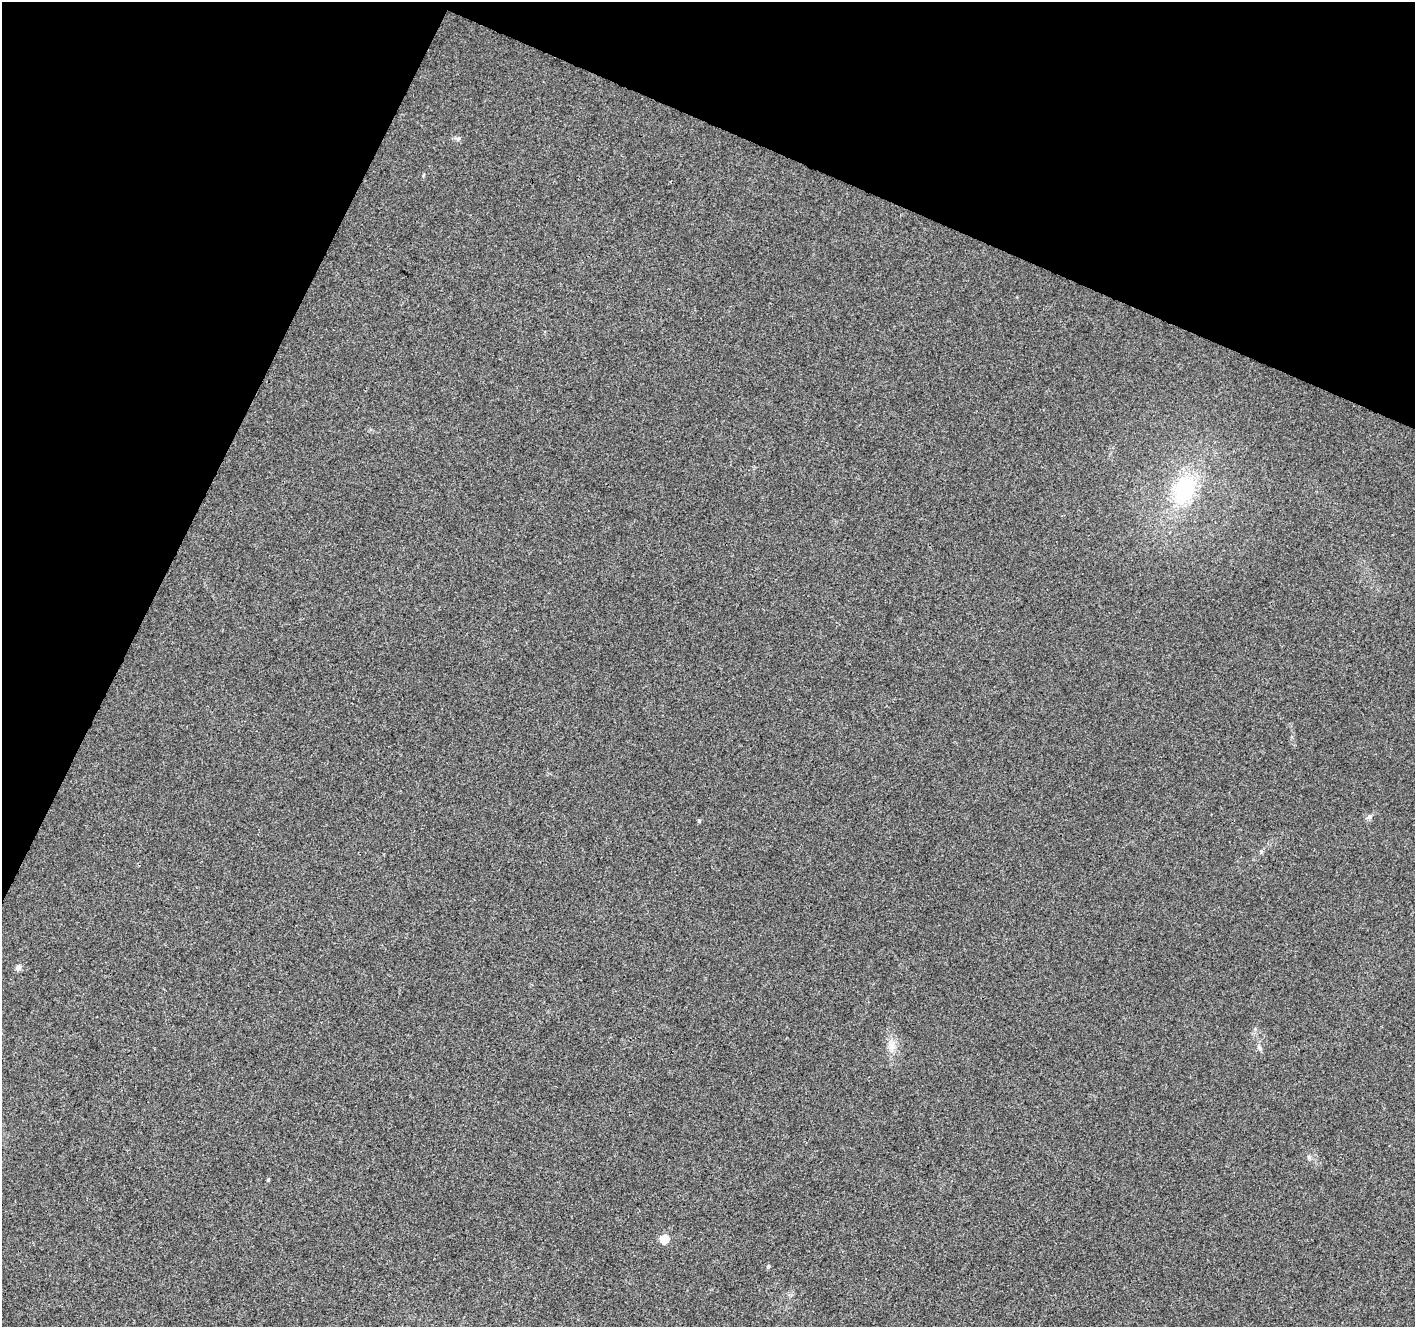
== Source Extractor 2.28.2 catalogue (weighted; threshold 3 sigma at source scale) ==
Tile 2 of 4 x 4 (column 2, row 1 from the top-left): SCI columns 1422-2834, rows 4248-5572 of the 5661 x 5777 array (HDU 1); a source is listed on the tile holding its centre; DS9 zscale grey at full resolution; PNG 1417 x 1329 px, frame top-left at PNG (2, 2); no overlay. Shown black and unused: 22% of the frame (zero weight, under 3 of 4 exposures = <1% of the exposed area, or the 3 px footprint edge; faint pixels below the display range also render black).
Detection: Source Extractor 2.28.2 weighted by HDU 2 'WHT'; one run over the whole footprint, this tile lists its part. Background 0.0134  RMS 0.0039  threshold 0.0176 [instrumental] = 3 sigma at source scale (4.5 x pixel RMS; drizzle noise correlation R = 1.50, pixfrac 1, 0.0396/0.0396 arcsec/px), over >= 5 px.
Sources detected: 10; all 10 listed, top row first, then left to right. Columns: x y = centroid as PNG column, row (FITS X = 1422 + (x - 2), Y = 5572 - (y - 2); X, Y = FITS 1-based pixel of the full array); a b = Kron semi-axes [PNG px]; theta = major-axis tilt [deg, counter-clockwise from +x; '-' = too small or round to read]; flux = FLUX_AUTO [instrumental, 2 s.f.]
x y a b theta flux
458 139 8 5 -15 0.89
1184 489 37 27 64 28
1370 816 7 6 - 1.1
699 821 4 4 - 0.64
18 967 5 5 - 2.3
892 1046 12 9 -89 3
1259 1048 9 5 -54 1
268 1180 4 3 - 0.47
664 1239 5 5 - 13
768 1266 5 4 - 0.68